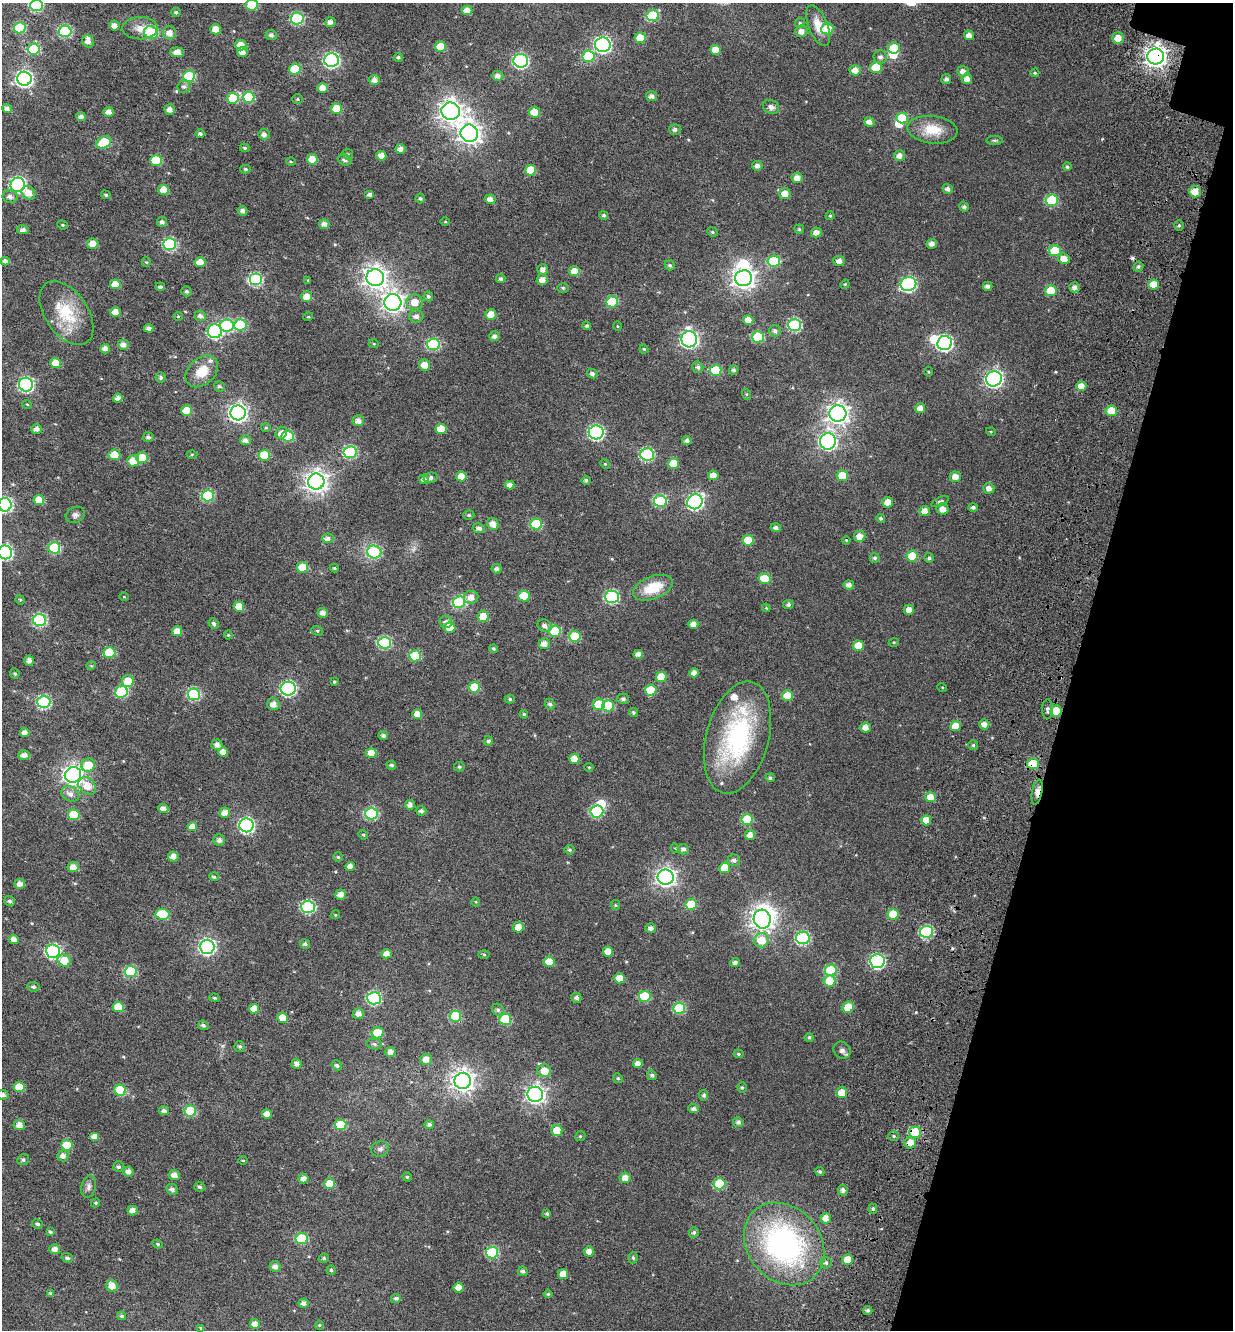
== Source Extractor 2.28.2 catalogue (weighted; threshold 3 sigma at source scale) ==
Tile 8 of 4 x 4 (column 4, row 2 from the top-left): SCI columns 4158-5388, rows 2814-4141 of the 5792 x 5631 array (HDU 1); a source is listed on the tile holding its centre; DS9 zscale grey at full resolution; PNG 1235 x 1332 px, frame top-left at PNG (2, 3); each listed source drawn as its Kron ellipse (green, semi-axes under 4 px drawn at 4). Shown black and unused: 13% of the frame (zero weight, under 4 of 7 exposures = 11% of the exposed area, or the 3 px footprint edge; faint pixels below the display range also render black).
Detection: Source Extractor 2.28.2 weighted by HDU 2 'WHT'; one run over the whole footprint, this tile lists its part. Background 0.0106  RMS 0.0051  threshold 0.0209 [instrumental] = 3 sigma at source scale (4.09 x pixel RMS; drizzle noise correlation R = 1.36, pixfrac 0.8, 0.0396/0.0396 arcsec/px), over >= 5 px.
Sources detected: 509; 1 too faint to see at this stretch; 6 inside a brighter object's white glare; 3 cosmic-ray / hot-pixel residue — neither listed nor drawn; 4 inside a brighter listed object's ellipse — not listed separately; the other 495 listed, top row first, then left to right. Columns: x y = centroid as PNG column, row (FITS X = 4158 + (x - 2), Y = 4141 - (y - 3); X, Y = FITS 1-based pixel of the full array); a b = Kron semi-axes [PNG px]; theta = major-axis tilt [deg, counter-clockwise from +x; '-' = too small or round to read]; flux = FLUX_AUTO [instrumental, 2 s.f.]
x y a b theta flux
36 5 6 5 - 40
252 5 6 5 - 15
467 10 5 4 - 3.6
176 12 4 4 - 0.7
653 16 6 5 - 23
297 18 6 6 - 39
330 22 5 5 - 2.1
800 23 5 5 - 0.7
114 25 5 5 - 2.9
818 26 22 9 -68 5.8
20 28 6 5 - 20
140 28 17 11 0 5.2
216 29 5 5 - 5.1
827 29 6 5 - 10
65 31 6 6 - 37
801 31 6 6 - 2.6
151 33 7 6 - 22
169 33 6 6 - 3.4
271 35 5 5 - 1.2
969 35 5 4 - 2.6
640 38 5 5 - 6.8
1118 38 6 5 - 5.2
88 41 6 5 - 2.4
241 45 5 5 - 5.2
603 45 8 7 - 110
441 47 5 5 - 9.4
894 48 6 5 - 11
34 49 6 5 - 23
715 50 5 5 - 5.6
177 52 7 5 -5 3.7
242 52 5 5 - 3.2
588 56 6 5 - 23
1156 56 8 8 - 330
398 57 4 4 - 0.7
880 57 7 6 - 1.5
332 60 7 7 - 91
521 61 7 7 - 74
876 67 6 5 - 8.5
295 69 6 5 - 14
855 70 6 5 - 3.7
963 71 5 5 - 2.7
1035 73 4 3 - 0.52
189 76 6 5 - 24
498 76 6 5 - 2
24 79 7 7 - 130
946 79 5 5 - 1.5
967 79 5 5 - 2.7
374 80 5 5 - 2.5
184 86 6 6 - 1.3
323 88 5 5 - 4.2
652 96 5 5 - 1.9
249 97 6 5 - 19
233 98 6 5 - 14
297 99 5 4 - 0.6
771 107 8 6 -28 1.7
7 108 5 4 - 1.5
170 109 5 5 - 2.2
336 109 5 5 - 11
451 111 9 8 - 340
108 112 5 4 - 3
534 112 5 5 - 8.9
81 117 5 4 - 2
902 118 6 5 - 12
869 122 5 4 - 2.4
675 129 6 5 - 1.4
932 130 25 14 -6 11
469 133 9 8 - 310
200 134 4 3 - 0.98
264 134 5 5 - 1.7
994 140 8 4 0 0.73
104 142 8 5 32 15
245 148 5 3 - 0.56
400 149 5 5 - 2.3
348 154 6 5 - 0.67
381 156 5 4 - 3.8
899 156 5 5 - 2.2
312 159 5 5 - 5.9
156 160 6 5 - 16
345 160 7 5 -29 1.4
291 162 5 3 - 0.4
757 166 5 5 - 1.7
1067 167 4 4 - 0.81
246 169 5 4 - 0.74
530 170 5 5 - 8.9
797 178 6 5 - 3.2
18 185 7 7 - 87
948 189 5 4 - 1.5
164 190 5 5 - 6.2
1195 192 6 6 - 5.4
28 193 7 6 - 4.4
785 193 6 5 - 4.3
370 194 5 4 - 1.5
106 195 5 4 - 0.66
10 197 7 6 - 2
420 198 5 5 - 0.92
490 199 5 4 - 2.7
1052 200 6 6 - 24
964 207 5 4 - 1.2
242 211 5 4 - 1.5
604 215 4 4 - 0.92
830 216 4 4 - 0.47
445 221 5 3 - 0.43
162 222 5 5 - 1.4
324 224 5 5 - 2.5
62 225 5 4 - 0.66
1179 225 5 5 - 0.87
799 229 5 4 - 0.62
23 230 6 4 -5 1.5
712 232 5 4 - 0.65
816 232 5 5 - 3
93 244 6 5 - 4.2
170 244 6 6 - 43
932 244 5 5 - 2.1
1055 251 6 5 - 15
1064 258 6 5 - 3.6
5 261 4 4 - 1.7
774 261 6 5 - 25
839 261 5 5 - 2.1
146 262 4 4 - 0.46
200 262 5 5 - 5.1
670 265 5 5 - 1
1138 267 5 4 - 0.95
543 270 5 5 - 2.1
574 271 5 5 - 5.3
375 278 8 8 - 330
744 278 8 8 - 310
255 279 6 6 - 50
501 279 4 4 - 1.2
308 280 4 3 - 0.34
542 280 5 5 - 3.3
115 284 5 5 - 5.3
845 284 5 4 - 0.42
908 284 8 7 - 80
1154 284 5 5 - 7
988 286 5 4 - 1.5
160 287 4 4 - 0.92
1075 287 5 5 - 2.1
563 288 6 5 - 0.64
186 291 5 4 - 0.77
1051 291 6 5 - 13
428 296 5 5 - 0.99
307 297 5 5 - 5.6
393 302 8 8 - 250
415 302 8 8 - 5.3
612 302 6 5 - 20
115 312 5 5 - 4.4
66 313 36 21 -55 18
491 315 5 5 - 5
178 316 4 4 - 0.48
200 316 5 5 - 1.5
416 316 7 6 - 1.9
308 317 5 3 - 0.36
748 320 5 5 - 4.7
240 325 6 6 - 25
794 325 7 6 - 47
227 326 7 6 - 37
587 326 4 4 - 0.75
617 326 5 3 - 0.38
149 328 5 4 - 1.9
215 331 7 7 - 73
775 331 6 5 - 1.3
495 336 5 5 - 1.7
758 337 6 5 - 24
689 339 8 8 - 140
945 343 7 7 - 95
374 344 5 3 - 0.37
433 344 6 6 - 38
123 345 5 5 - 2.6
105 349 5 4 - 2.4
644 349 4 4 - 0.49
55 363 5 5 - 6.7
425 365 6 5 - 4.4
698 367 6 5 - 1.3
716 370 6 5 - 16
733 370 4 4 - 1
202 371 18 13 42 8.4
928 372 5 3 - 0.45
592 374 5 4 - 1.4
161 377 5 5 - 0.98
994 379 8 7 - 150
26 385 7 7 - 80
219 386 6 5 - 0.85
1081 386 5 5 - 3.8
746 394 5 3 - 0.47
118 398 5 4 - 2.4
27 404 5 3 - 0.37
920 408 5 5 - 3.2
187 411 5 5 - 9.3
1111 411 6 5 - 8.9
238 413 7 7 - 180
838 413 8 8 - 300
358 421 5 5 - 2.7
266 428 5 3 - 0.52
36 429 5 4 - 2.1
441 429 5 5 - 6.2
596 432 7 7 - 85
991 432 5 3 - 0.37
281 433 6 5 - 2.9
288 436 6 5 - 20
148 437 5 5 - 1.2
245 440 5 5 - 1.9
687 440 5 4 - 1.6
828 441 8 8 - 150
350 452 6 6 - 40
192 454 5 3 - 0.48
647 454 7 6 - 45
114 455 6 5 - 6.3
264 455 5 5 - 12
142 457 6 5 - 7.5
133 461 6 5 - 6
673 463 5 5 - 8.6
605 464 5 4 - 0.56
713 475 5 5 - 3.5
461 476 5 5 - 5.3
842 476 6 5 - 9
955 477 5 5 - 3.4
431 478 7 5 13 1.6
424 479 5 5 - 2.3
586 480 4 4 - 1.1
316 482 8 8 - 320
510 485 4 4 - 2.5
989 488 5 5 - 2.4
208 496 6 5 - 31
39 500 5 5 - 6.3
660 501 6 6 - 30
940 501 9 4 23 1
695 502 8 7 - 110
888 502 5 5 - 4.5
5 505 7 6 - 78
973 507 5 4 - 1.2
942 509 6 5 - 3.4
925 511 5 5 - 4
75 515 10 8 27 1.6
469 515 5 4 - 0.68
881 518 4 4 - 0.9
493 524 6 5 - 3.5
536 524 6 5 - 20
479 528 6 5 - 1.8
776 528 5 4 - 1.6
860 536 6 5 - 4.1
328 538 6 5 - 2
748 540 5 5 - 11
846 540 4 3 - 0.42
54 548 6 5 - 26
5 552 7 7 - 82
374 552 7 6 - 30
912 556 5 5 - 13
875 558 5 4 - 0.89
929 558 5 5 - 0.96
302 567 5 5 - 8
334 568 4 3 - 0.54
497 569 5 4 - 1.4
765 579 6 5 - 13
849 585 5 4 - 2.2
653 588 21 11 20 12
524 596 6 5 - 13
124 597 5 3 - 0.34
471 597 7 6 - 3.4
612 597 7 6 - 51
20 600 5 4 - 0.54
459 602 6 6 - 36
788 605 5 4 - 1.3
239 607 5 5 - 8.6
766 608 4 3 - 0.44
909 610 5 5 - 3
323 613 5 5 - 2.2
483 617 5 5 - 11
40 620 6 6 - 48
446 622 6 6 - 1.6
214 623 5 5 - 1.2
693 624 5 4 - 2.9
545 626 7 6 - 1.7
450 628 5 5 - 7.4
177 631 5 5 - 4.8
317 631 6 4 -22 0.75
555 631 6 5 - 18
228 635 4 4 - 0.48
575 636 6 5 - 17
894 642 5 3 - 0.41
384 643 6 6 - 41
544 644 6 5 - 3.4
858 646 5 5 - 7.2
493 649 4 4 - 0.72
109 652 6 5 - 19
638 654 5 4 - 2.1
415 656 6 5 - 19
29 661 5 5 - 2.3
91 666 5 3 - 0.39
15 673 5 4 - 0.63
694 673 4 4 - 2.5
661 677 5 5 - 8
128 681 6 6 - 7.5
334 682 4 3 - 0.7
474 687 5 5 - 11
942 687 5 3 - 0.41
288 689 7 7 - 77
651 690 5 5 - 9.5
121 692 6 6 - 27
194 694 6 6 - 41
787 696 5 5 - 8.4
510 699 5 4 - 0.71
623 699 6 5 - 1.2
44 702 6 6 - 50
273 704 6 6 - 3.1
550 704 5 5 - 1.1
599 704 6 6 - 10
608 706 6 5 - 19
1047 709 10 5 90 1.4
1056 711 5 5 - 11
633 713 4 4 - 0.7
417 714 5 4 - 4.1
524 714 4 3 - 0.51
984 724 5 5 - 2.4
955 726 5 5 - 7.2
866 727 5 5 - 3.4
25 733 5 4 - 2.6
383 736 5 4 - 1.3
738 737 57 31 75 63
488 741 5 4 - 1
217 745 5 5 - 2.2
973 745 5 5 - 0.82
223 752 5 5 - 3.6
371 753 5 5 - 5.1
24 755 5 5 - 2.5
574 759 5 5 - 5
1033 764 6 5 - 12
88 765 7 6 - 8.6
391 765 5 4 - 1
459 767 5 5 - 0.73
589 767 4 4 - 0.44
73 775 8 7 - 220
770 778 4 4 - 0.95
87 786 10 7 -44 5.9
1037 792 12 5 79 2.4
70 794 9 7 -29 2.8
930 797 5 5 - 5.9
410 805 5 5 - 2.2
163 809 5 4 - 2.9
421 811 5 5 - 1.4
597 812 6 6 - 32
225 813 5 5 - 3.1
371 814 6 5 - 40
74 815 5 5 - 13
747 819 5 5 - 18
926 820 5 5 - 5.7
246 825 7 7 - 94
192 826 5 4 - 3.4
363 835 5 4 - 0.55
750 835 5 5 - 2.9
219 840 5 5 - 1.8
675 848 5 4 - 0.46
683 849 5 5 - 1.3
570 850 5 5 - 0.82
173 857 5 5 - 3
338 857 5 4 - 0.64
734 860 6 5 - 1.5
350 866 5 4 - 2.6
73 867 5 5 - 3.6
725 868 5 5 - 9
214 877 5 4 - 0.76
666 877 8 7 - 210
20 884 5 5 - 2.8
340 895 5 5 - 2.7
10 901 5 5 - 1.1
476 902 4 3 - 0.35
691 904 5 5 - 13
615 905 5 4 - 0.54
308 907 7 6 - 52
162 914 7 5 -5 16
893 914 5 5 - 11
335 915 4 3 - 0.4
762 919 9 8 - 350
518 927 5 5 - 4.3
651 928 5 5 - 1.9
926 932 6 6 - 44
803 938 7 6 - 51
14 939 5 4 - 2.6
761 940 7 7 - 8.4
305 944 5 4 - 1.2
207 947 7 7 - 110
53 951 7 6 - 74
608 952 5 5 - 4.7
386 954 5 4 - 3.2
484 954 5 4 - 0.51
64 960 7 6 - 7.7
877 961 7 7 - 72
549 962 5 5 - 5.7
735 963 4 4 - 1.6
831 970 6 6 - 21
130 972 6 5 - 32
620 978 5 5 - 6.9
829 981 6 5 - 10
33 987 6 5 - 0.99
645 996 6 5 - 20
214 998 5 4 - 0.53
374 998 7 6 - 52
576 998 5 5 - 1.5
118 1007 5 5 - 8.2
848 1007 6 5 - 9.4
679 1008 6 5 - 24
254 1009 5 5 - 5.2
498 1010 6 5 - 1.1
358 1013 5 5 - 2.7
455 1016 6 5 - 22
283 1018 5 5 - 6.9
505 1019 6 5 - 22
203 1025 5 4 - 1.1
377 1033 6 5 - 9.3
809 1037 4 4 - 0.82
374 1044 7 5 -11 1.1
240 1046 5 5 - 0.98
842 1050 9 8 - 1.7
391 1052 5 5 - 2.5
738 1054 5 4 - 0.69
426 1059 6 5 - 2.8
297 1064 5 5 - 2.2
638 1064 4 4 - 2.7
337 1065 5 4 - 1
544 1071 7 6 - 5.6
652 1075 5 4 - 1.2
618 1078 5 4 - 0.59
463 1081 8 8 - 320
19 1087 5 5 - 8.2
742 1088 5 4 - 0.78
120 1090 6 5 - 16
842 1093 5 5 - 7
535 1094 8 7 - 210
3 1095 6 5 - 1.8
704 1095 5 4 - 1.1
693 1109 5 4 - 1.4
164 1111 5 4 - 1.4
190 1111 6 5 - 21
267 1114 5 4 - 3.3
738 1122 5 5 - 1.4
429 1124 5 4 - 1.4
19 1125 5 5 - 3.2
341 1125 6 5 - 15
557 1130 5 5 - 7.1
915 1132 6 5 - 23
580 1136 5 4 - 0.56
894 1136 5 4 - 0.75
95 1137 5 4 - 3.5
910 1143 6 6 - 4
67 1145 5 5 - 11
380 1149 9 7 24 1.6
63 1156 5 5 - 2.2
23 1160 6 5 - 0.97
243 1160 4 3 - 0.35
118 1167 5 5 - 0.99
128 1171 5 5 - 2.2
820 1172 4 4 - 0.79
174 1175 5 5 - 2.9
407 1177 4 4 - 0.66
625 1178 5 5 - 3.7
303 1179 5 5 - 2.7
329 1184 5 5 - 8
719 1184 6 5 - 21
89 1187 11 7 79 1.8
199 1187 5 5 - 0.96
172 1189 6 5 - 1.7
843 1190 5 5 - 1.7
96 1203 5 4 - 0.56
873 1209 5 4 - 0.84
132 1211 5 5 - 2.6
547 1213 4 4 - 0.78
826 1218 5 5 - 3.3
37 1224 5 5 - 0.9
50 1232 4 4 - 0.76
694 1232 5 5 - 1
302 1239 6 5 - 28
158 1244 5 4 - 0.58
784 1244 45 36 -48 110
55 1249 5 5 - 2.8
589 1251 5 5 - 2.7
492 1253 6 5 - 29
67 1258 5 4 - 1
324 1258 5 4 - 0.73
633 1258 6 5 - 0.9
847 1260 5 5 - 6.5
826 1263 5 5 - 0.87
275 1267 5 5 - 2.2
331 1270 4 4 - 0.69
523 1271 5 4 - 1.3
563 1274 5 5 - 4.8
112 1286 6 5 - 3.9
459 1288 5 5 - 4.3
51 1293 4 4 - 0.69
548 1294 4 4 - 0.64
396 1298 5 4 - 1.1
304 1303 5 4 - 1.9
868 1310 4 4 - 0.88
122 1316 4 4 - 0.86
255 1324 5 5 - 3.2
319 1325 4 4 - 0.43
201 1328 4 4 - 0.51
Overlapping masked pixels (flux is a lower limit): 7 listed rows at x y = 1156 56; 1111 411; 1056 711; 1033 764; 1037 792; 915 1132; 910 1143
Isophote crosses this tile's border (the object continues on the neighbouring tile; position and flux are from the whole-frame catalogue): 5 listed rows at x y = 36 5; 252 5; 5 505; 5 552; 3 1095